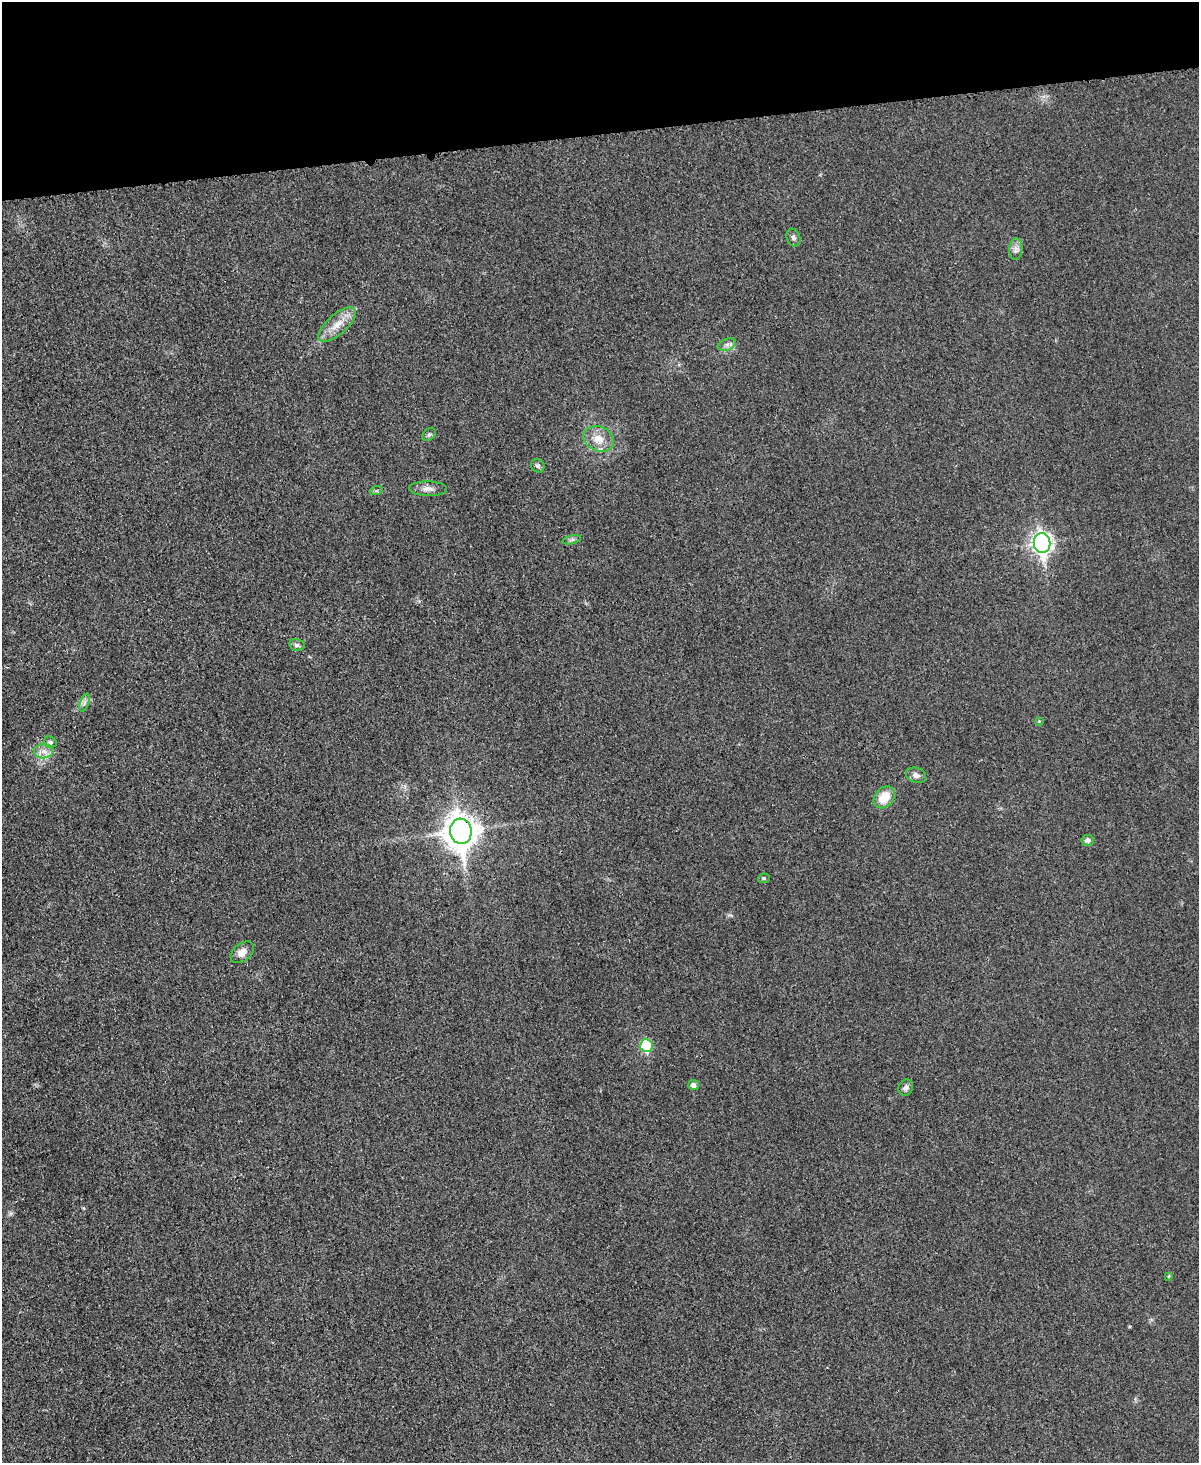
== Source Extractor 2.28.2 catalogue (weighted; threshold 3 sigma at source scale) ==
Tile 3 of 4 x 3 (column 3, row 1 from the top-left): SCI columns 2409-3605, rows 3177-4637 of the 4803 x 4779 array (HDU 1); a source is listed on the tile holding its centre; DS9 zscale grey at full resolution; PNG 1201 x 1465 px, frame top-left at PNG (2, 2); each listed source drawn as its Kron ellipse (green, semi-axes under 4 px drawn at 4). Shown black and unused: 9% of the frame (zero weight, under 3 of 4 exposures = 1% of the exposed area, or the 3 px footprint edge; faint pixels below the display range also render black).
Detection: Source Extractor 2.28.2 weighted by HDU 2 'WHT'; one run over the whole footprint, this tile lists its part. Background 0.0344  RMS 0.0066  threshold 0.0296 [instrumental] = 3 sigma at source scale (4.5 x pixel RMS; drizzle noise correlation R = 1.50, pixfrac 1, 0.05/0.05 arcsec/px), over >= 5 px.
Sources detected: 26; all 26 listed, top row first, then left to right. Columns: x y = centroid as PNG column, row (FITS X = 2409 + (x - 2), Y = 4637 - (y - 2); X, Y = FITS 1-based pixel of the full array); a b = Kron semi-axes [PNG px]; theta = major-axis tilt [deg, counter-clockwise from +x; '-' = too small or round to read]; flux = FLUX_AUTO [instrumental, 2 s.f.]
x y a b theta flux
793 238 9 6 -68 2.1
1016 249 11 6 86 3
337 325 23 10 41 10
727 345 9 5 24 2.6
429 434 8 5 45 1.4
599 439 16 12 -20 9.5
538 466 7 6 - 1.6
428 489 19 7 -2 4.5
376 491 6 4 18 1.1
572 540 9 4 13 1.4
1042 543 10 8 -82 340
297 645 8 6 -13 1.8
84 703 9 4 71 1.9
1039 721 4 4 - 0.65
50 742 6 5 - 1.9
44 751 9 7 -2 4.2
916 775 10 7 -20 3.1
884 797 12 9 49 14
461 831 13 10 -83 1200
1088 840 6 5 - 2.5
764 878 5 5 - 1.1
242 952 13 8 38 6.5
646 1046 6 6 - 39
694 1085 5 5 - 3.2
906 1087 8 7 - 2.3
1169 1276 4 3 - 0.54
Overlapping masked pixels (flux is a lower limit): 1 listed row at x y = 461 831